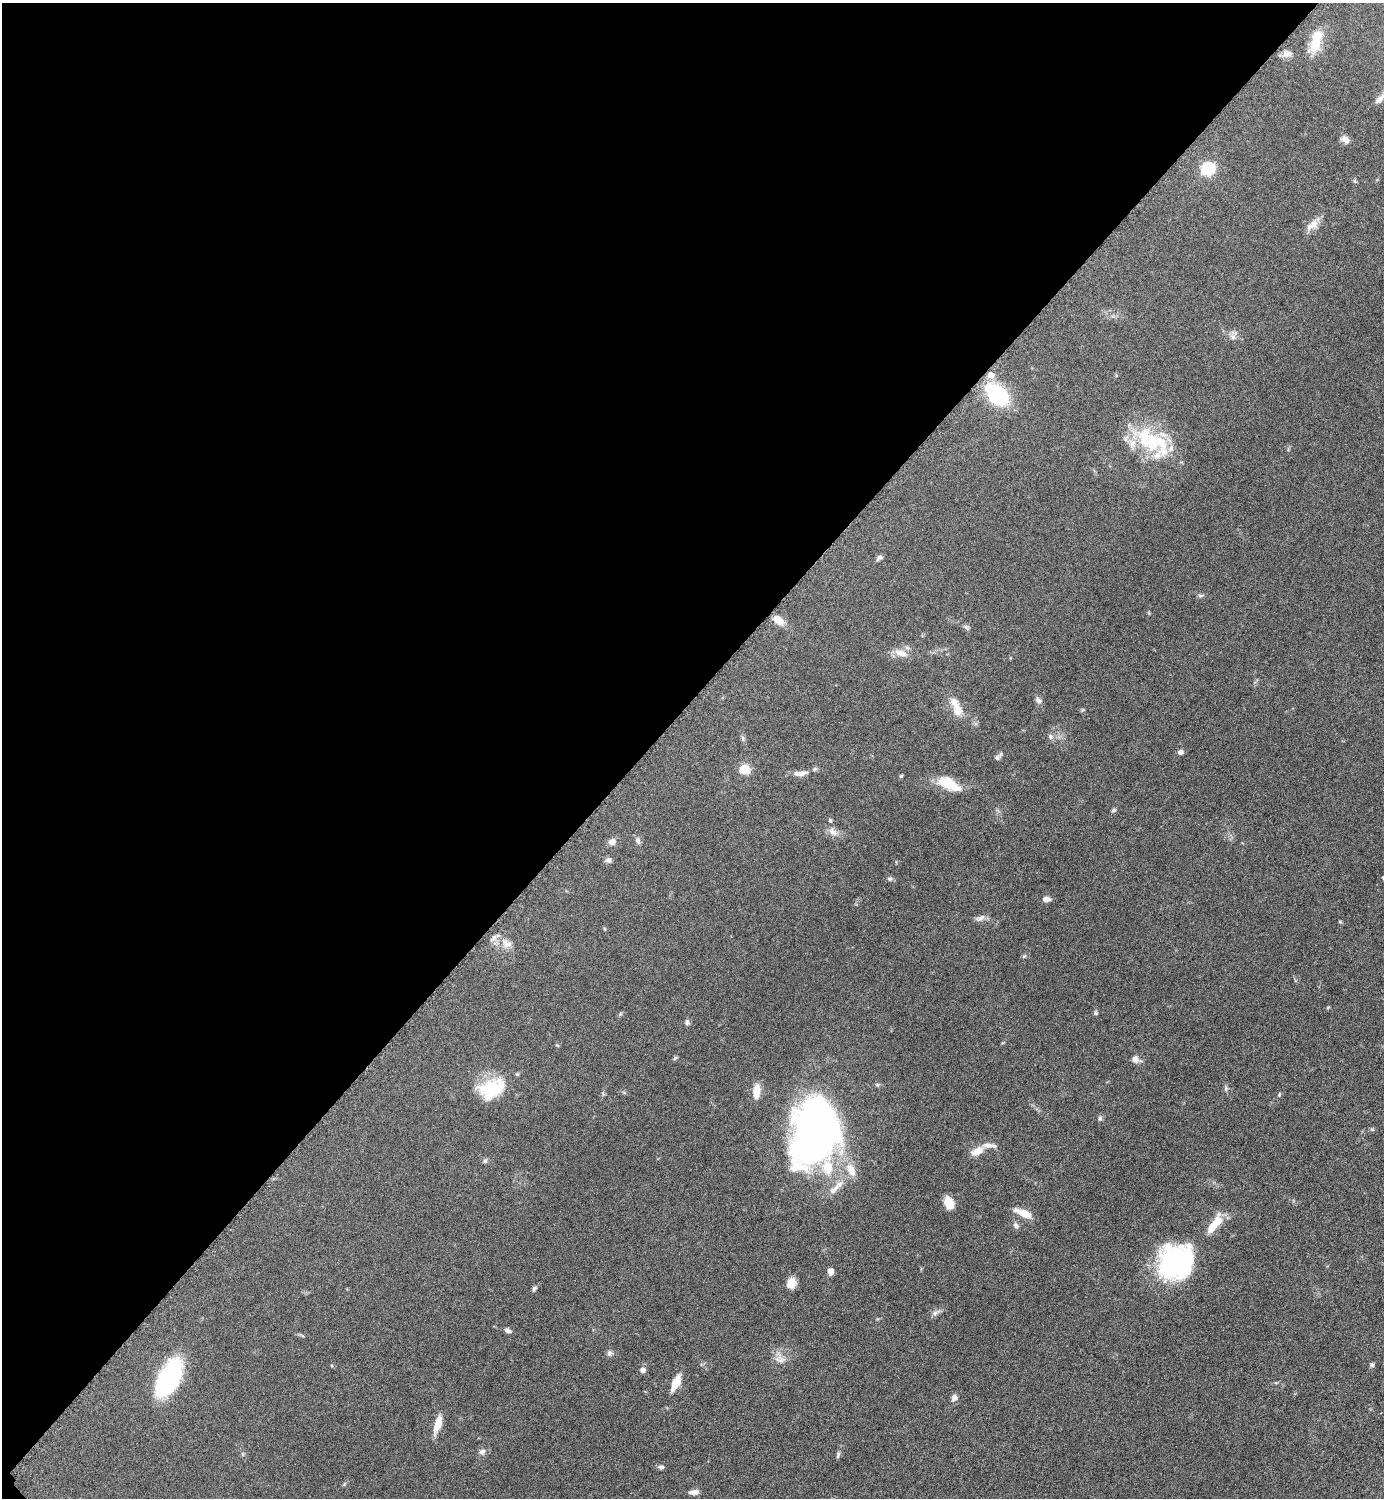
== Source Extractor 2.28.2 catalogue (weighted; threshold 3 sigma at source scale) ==
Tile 5 of 4 x 4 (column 1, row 2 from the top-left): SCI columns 308-1689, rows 2999-4494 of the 6002 x 6002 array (HDU 1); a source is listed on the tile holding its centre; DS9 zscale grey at full resolution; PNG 1386 x 1500 px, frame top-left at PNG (2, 3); no overlay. Shown black and unused: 47% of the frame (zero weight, under 6 of 12 exposures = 1% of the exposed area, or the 3 px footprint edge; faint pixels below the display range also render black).
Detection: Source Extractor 2.28.2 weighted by HDU 2 'WHT'; one run over the whole footprint, this tile lists its part. Background 0.087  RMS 0.0038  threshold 0.0156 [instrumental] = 3 sigma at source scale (4.09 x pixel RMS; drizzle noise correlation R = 1.36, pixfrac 0.8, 0.05/0.05 arcsec/px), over >= 5 px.
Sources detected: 95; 12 inside a brighter listed object's ellipse — not listed separately; the other 83 listed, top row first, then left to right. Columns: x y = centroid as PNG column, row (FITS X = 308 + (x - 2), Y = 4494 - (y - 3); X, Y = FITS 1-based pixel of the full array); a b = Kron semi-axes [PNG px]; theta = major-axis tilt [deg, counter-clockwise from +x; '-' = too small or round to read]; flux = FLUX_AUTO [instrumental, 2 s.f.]
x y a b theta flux
1316 41 29 12 72 8.9
1287 54 13 8 8 2
1379 99 14 7 45 2.4
1345 139 11 7 -39 2.2
1208 169 6 6 - 55
1355 181 6 4 -88 0.51
1312 225 19 10 38 3.6
1233 337 10 8 -39 1.7
991 375 7 6 - 3.2
1116 375 6 3 -72 0.37
997 394 23 16 -45 30
1144 437 41 31 -57 22
880 558 8 5 29 1.1
1201 596 9 4 9 0.72
778 620 12 8 -39 4.3
967 627 10 5 -52 0.88
901 653 20 9 -18 3.8
1038 700 9 7 -54 1.3
957 709 18 13 -79 5.1
1082 710 6 4 45 0.44
1050 736 8 7 - 1.1
743 738 8 6 -72 0.76
1180 752 7 6 - 1.2
997 757 10 7 35 1
744 769 6 5 - 13
800 773 20 7 5 2.8
901 776 4 4 - 0.46
950 783 30 14 -27 8.9
1114 810 6 5 - 0.73
833 832 15 9 -44 2.5
638 841 10 6 -73 1.2
612 842 9 8 - 2
608 860 8 7 - 1.2
890 879 6 5 - 0.9
1046 899 8 6 -4 1.9
980 918 15 7 20 1.6
1340 922 6 3 -19 0.37
605 929 5 3 - 0.37
506 943 17 12 -37 3.9
1024 956 7 4 36 0.51
1328 1007 6 3 19 0.34
1096 1013 7 4 -83 0.59
620 1014 6 4 72 0.46
687 1022 7 6 - 1
557 1045 6 3 -18 0.34
675 1058 7 4 45 0.55
1135 1059 10 9 - 1.8
491 1088 34 23 22 17
1226 1088 7 5 -85 0.76
756 1091 17 8 86 4.3
603 1094 6 4 -57 0.46
1279 1094 6 4 71 0.46
1100 1118 8 5 89 0.77
1372 1129 6 4 -18 0.45
814 1131 65 43 74 180
977 1151 18 9 29 4.1
485 1161 7 6 - 0.74
851 1170 22 11 -66 5.9
833 1190 23 9 45 4.2
949 1203 13 9 -69 5.3
1023 1213 22 7 -22 4.6
1016 1226 10 7 -60 1.1
1212 1227 32 9 62 6.4
1176 1262 38 34 40 53
830 1271 7 5 86 2.1
791 1283 12 9 69 3.6
534 1289 8 5 62 0.78
935 1313 13 7 30 1.4
508 1330 9 5 -25 1.1
610 1353 8 8 - 1.1
780 1358 19 13 -59 3.7
1372 1365 6 5 - 0.78
642 1370 5 5 - 1.9
169 1378 33 16 63 57
676 1383 17 7 66 6
1276 1383 6 3 -18 0.39
954 1398 8 7 - 1.7
437 1425 20 7 73 5.4
482 1452 9 7 31 1.4
838 1455 9 5 77 0.77
661 1467 6 6 - 1.1
344 1484 6 4 72 0.44
694 1492 12 6 5 1.9
Overlapping masked pixels (flux is a lower limit): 1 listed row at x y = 991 375